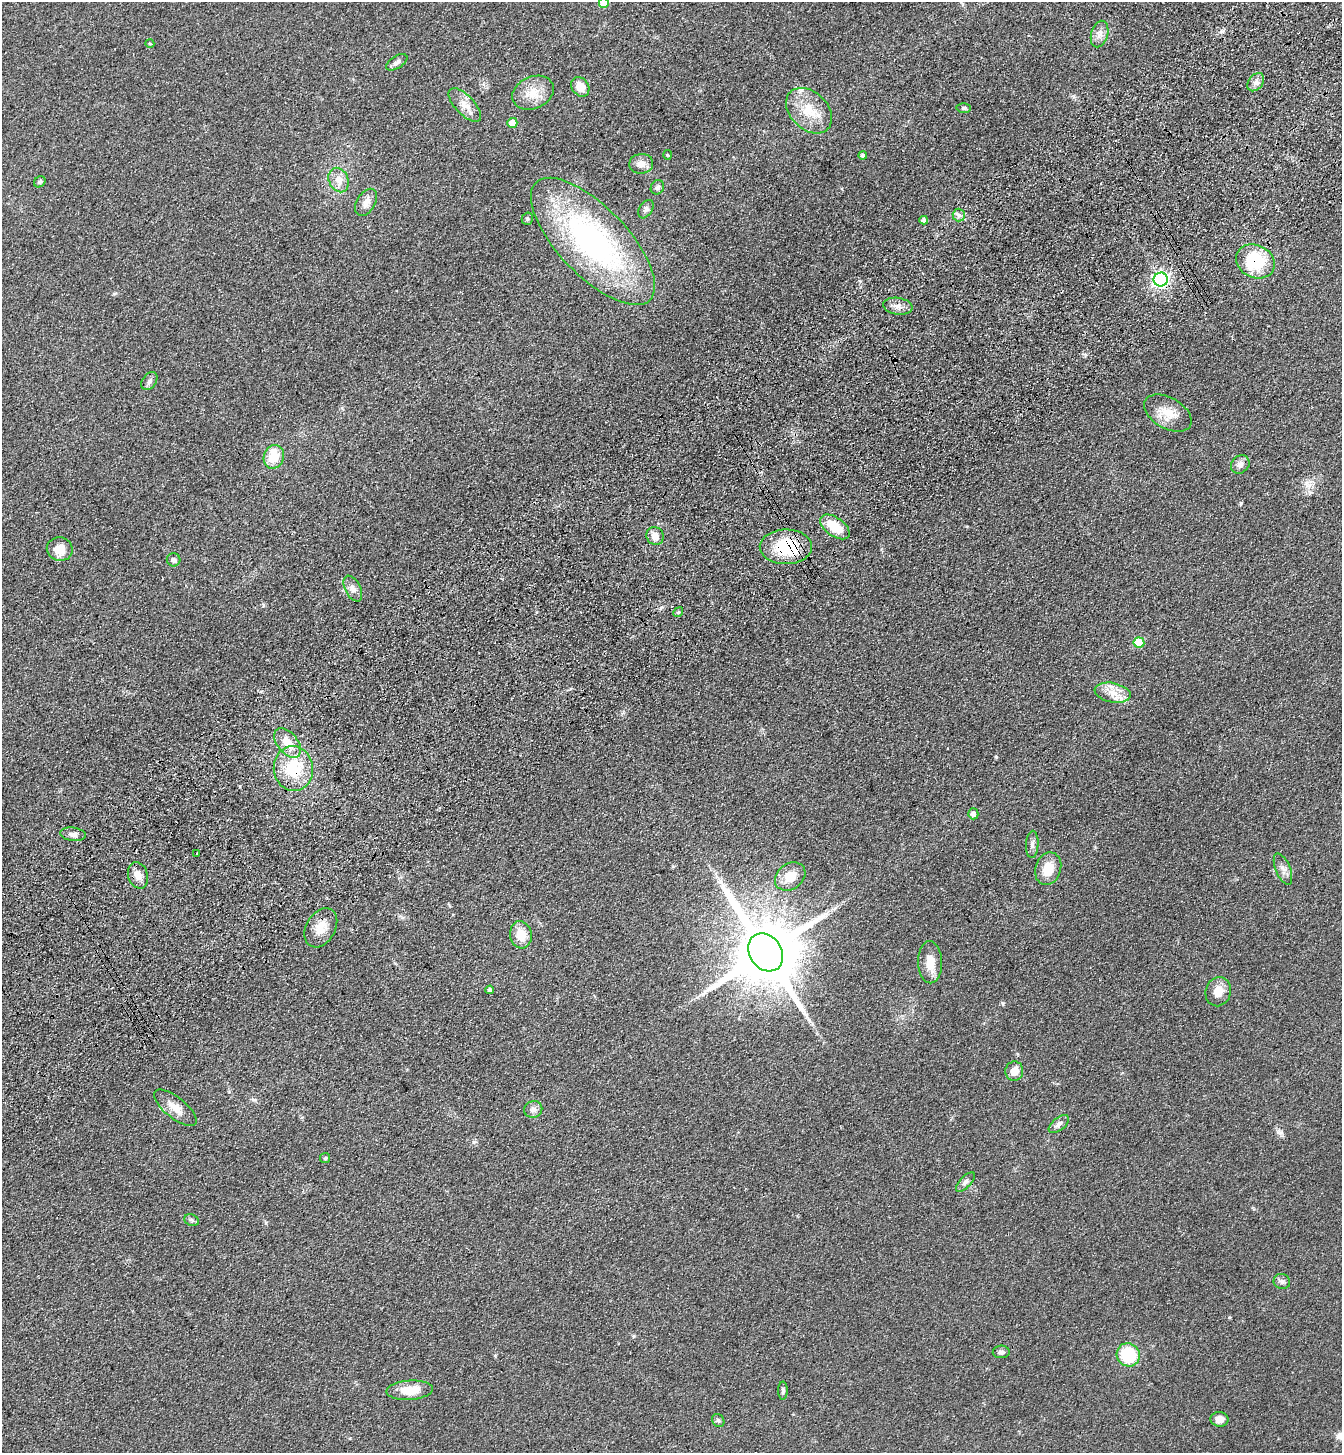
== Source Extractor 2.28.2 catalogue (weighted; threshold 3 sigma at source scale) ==
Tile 10 of 4 x 4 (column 2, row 3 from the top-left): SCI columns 1573-2912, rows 1557-3007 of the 5960 x 6015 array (HDU 1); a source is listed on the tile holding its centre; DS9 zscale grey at full resolution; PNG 1344 x 1455 px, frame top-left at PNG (2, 2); each listed source drawn as its Kron ellipse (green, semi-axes under 4 px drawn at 4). Shown black and unused: <1% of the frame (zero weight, under 3 of 4 exposures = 6% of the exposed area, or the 3 px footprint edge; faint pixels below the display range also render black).
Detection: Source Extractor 2.28.2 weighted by HDU 2 'WHT'; one run over the whole footprint, this tile lists its part. Background 0.0996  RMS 0.0094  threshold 0.0421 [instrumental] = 3 sigma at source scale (4.5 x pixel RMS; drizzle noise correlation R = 1.50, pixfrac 1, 0.05/0.05 arcsec/px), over >= 5 px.
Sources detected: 70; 1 inside a brighter listed object's ellipse — not listed separately; the other 69 listed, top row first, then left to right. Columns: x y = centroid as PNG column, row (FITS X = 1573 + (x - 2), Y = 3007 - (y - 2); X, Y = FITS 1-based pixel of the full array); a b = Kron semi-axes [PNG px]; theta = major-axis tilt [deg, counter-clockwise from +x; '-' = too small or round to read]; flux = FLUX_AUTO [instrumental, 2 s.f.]
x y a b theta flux
604 3 5 5 - 19
1100 34 13 8 74 5.9
150 44 4 3 - 0.85
397 62 12 6 32 3.7
1256 82 10 7 51 4.3
580 87 10 8 -54 10
533 93 21 16 24 17
465 105 21 9 -46 9.6
964 108 7 5 2 1.7
809 111 26 18 -44 25
512 123 5 5 - 8.9
667 155 5 3 - 0.8
863 155 4 4 - 2.4
641 164 12 10 7 6.8
339 180 12 9 -66 9
40 182 6 5 - 1.6
657 187 7 6 - 2.7
366 202 15 9 60 6.8
646 209 10 6 56 2.8
959 215 6 6 - 2.6
527 219 6 5 - 1.6
924 220 4 4 - 2.9
593 241 82 34 -46 230
1255 261 20 16 -26 48
1161 280 7 6 - 270
898 306 15 8 -8 6
149 381 10 7 53 2.9
1168 413 26 15 -30 17
274 457 12 10 71 22
1240 464 10 8 46 5.5
835 527 17 9 -36 22
655 536 9 8 - 8.3
786 547 26 17 0 53
60 549 13 11 -13 13
174 560 7 6 - 2.7
353 589 14 7 -62 5.6
678 612 5 4 - 1.4
1139 642 5 5 - 36
1113 693 18 9 -11 12
287 743 17 10 -52 14
293 768 22 19 -83 41
973 814 5 5 - 4.8
73 834 13 6 -8 5
1032 844 13 6 86 3.7
197 854 3 2 - 1.4
1048 869 17 12 71 18
1283 869 17 7 -67 5.2
138 875 13 9 -72 7.2
790 876 16 12 37 16
321 928 21 14 60 14
521 935 13 11 -81 15
766 952 20 16 -56 9700
930 962 21 12 -88 13
490 990 4 4 - 2.4
1218 992 15 12 74 11
1014 1071 9 9 - 11
175 1108 26 10 -39 12
533 1109 9 8 - 4.2
1059 1124 12 6 39 3.7
325 1158 5 5 - 1.2
965 1182 12 5 46 3.2
192 1220 7 5 -23 1.9
1282 1282 8 7 - 3
1001 1352 8 6 3 2.8
1128 1355 12 11 - 43
410 1390 23 9 4 19
783 1391 9 4 -90 2
1219 1419 9 7 -2 7.3
718 1420 7 5 -58 1.8
Overlapping masked pixels (flux is a lower limit): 4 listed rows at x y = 1255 261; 1161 280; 786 547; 293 768
Isophote crosses this tile's border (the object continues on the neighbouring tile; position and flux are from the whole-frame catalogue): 1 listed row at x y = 604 3
Unlisted compact peaks at least as high as the median listed source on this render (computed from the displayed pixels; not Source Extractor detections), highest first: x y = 1280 1133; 1241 503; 1003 1004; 996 757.